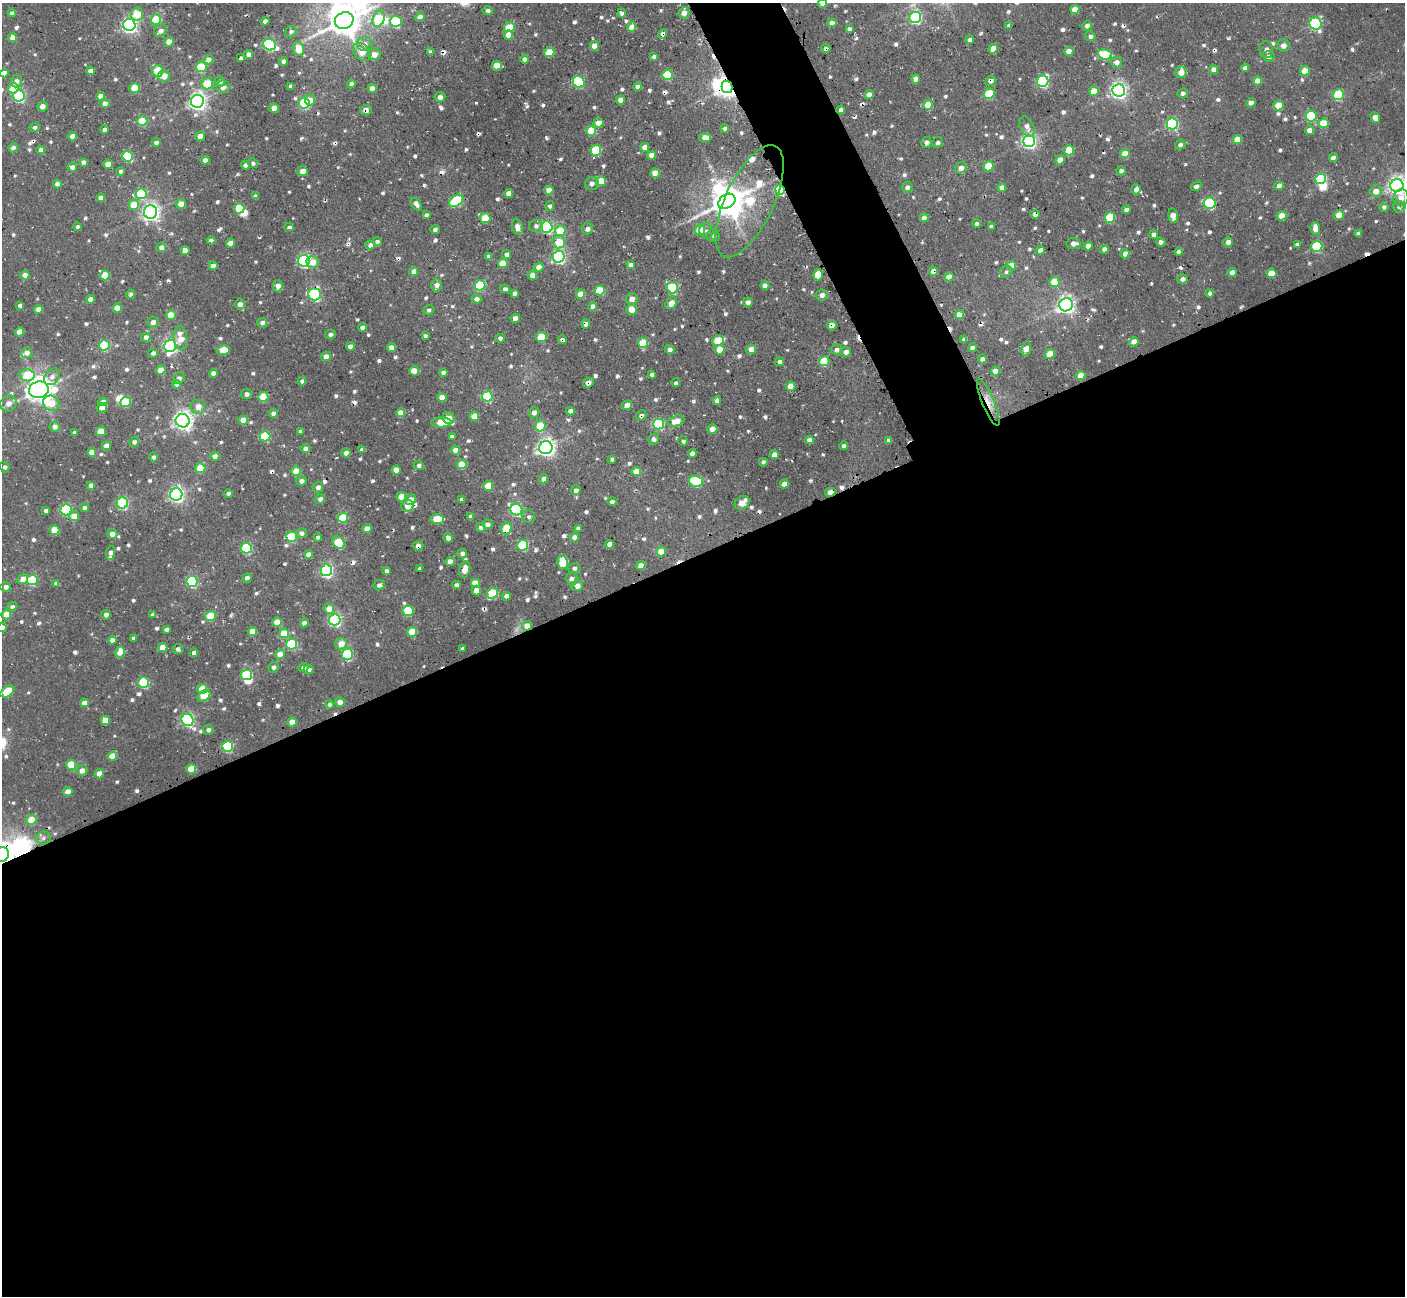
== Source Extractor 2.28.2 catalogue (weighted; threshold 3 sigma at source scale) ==
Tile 15 of 4 x 4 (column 3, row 4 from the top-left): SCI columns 2850-4252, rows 180-1473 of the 5704 x 5683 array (HDU 1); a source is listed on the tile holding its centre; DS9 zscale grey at full resolution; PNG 1407 x 1298 px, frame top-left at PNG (2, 3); each listed source drawn as its Kron ellipse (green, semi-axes under 4 px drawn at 4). Shown black and unused: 60% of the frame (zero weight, under 3 of 4 exposures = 5% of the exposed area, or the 3 px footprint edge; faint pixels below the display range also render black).
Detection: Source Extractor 2.28.2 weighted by HDU 2 'WHT'; one run over the whole footprint, this tile lists its part. Background 0.0432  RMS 0.0062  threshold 0.028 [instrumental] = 3 sigma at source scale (4.5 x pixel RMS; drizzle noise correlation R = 1.50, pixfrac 1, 0.05/0.05 arcsec/px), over >= 5 px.
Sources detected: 792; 1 too faint to see at this stretch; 10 inside a brighter object's white glare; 22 cosmic-ray / hot-pixel residue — neither listed nor drawn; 3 inside a brighter listed object's ellipse — not listed separately; of the other 756, all 500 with FLUX_AUTO >= 1.58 (the completeness limit of this list) listed and drawn (256 fainter detections not listed), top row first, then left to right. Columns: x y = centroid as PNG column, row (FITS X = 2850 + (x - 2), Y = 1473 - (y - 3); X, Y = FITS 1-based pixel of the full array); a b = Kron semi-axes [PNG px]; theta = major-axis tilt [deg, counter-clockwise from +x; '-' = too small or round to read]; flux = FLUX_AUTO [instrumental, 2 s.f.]
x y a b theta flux
823 3 4 4 - 4.7
1075 9 4 4 - 9.1
488 11 5 4 - 2.1
12 13 4 4 - 2.4
621 13 4 4 - 3.2
684 13 6 5 - 4.1
137 14 6 6 - 14
420 17 5 4 - 4.4
915 17 6 5 - 110
379 19 8 5 69 28
156 20 5 5 - 32
265 21 4 3 - 2.1
344 21 9 8 - 1300
396 21 6 5 - 60
832 23 4 4 - 3.8
1315 24 6 6 - 85
129 25 6 6 - 200
1009 25 4 4 - 2.7
1087 25 5 4 - 3.4
509 27 5 5 - 25
631 27 4 4 - 7
849 29 4 3 - 1.9
161 31 7 5 33 4.5
291 32 6 5 - 2.2
663 34 5 4 - 2.4
508 35 5 4 - 6.5
1090 36 5 5 - 2
13 38 4 4 - 7.2
970 39 4 4 - 1.9
169 42 4 4 - 11
365 44 8 7 - 4.1
269 45 6 5 - 95
1283 45 6 6 - 3.8
594 46 4 4 - 9
299 49 7 5 -71 13
826 49 4 4 - 1.9
993 49 5 4 - 10
1266 50 8 6 -79 2.7
1069 51 4 4 - 9.1
362 52 10 7 -44 7.9
431 52 4 4 - 1.8
549 52 5 5 - 22
249 54 4 4 - 4.1
374 54 6 6 - 4.9
1105 54 7 5 -10 32
654 56 4 3 - 2.2
1269 56 6 5 - 3
241 58 4 3 - 1.8
524 59 4 4 - 2.2
208 60 5 4 - 5.4
284 61 4 4 - 3.3
1117 62 5 5 - 4.1
497 65 5 5 - 11
201 67 5 5 - 31
1245 68 4 4 - 3.2
1214 69 4 4 - 4.5
90 71 4 4 - 5.1
158 71 6 5 - 36
1305 71 5 4 - 14
1181 72 6 5 - 7.7
4 73 4 4 - 4.7
667 75 5 5 - 34
164 76 6 5 - 7.3
916 79 4 4 - 6.2
16 81 6 5 - 3.1
220 81 5 4 - 2
991 81 5 5 - 2.7
1043 81 6 5 - 87
1258 81 4 4 - 6.4
579 82 6 5 - 63
207 84 6 5 - 25
351 84 4 4 - 2.6
291 86 4 4 - 2.7
223 87 7 6 - 3.8
637 87 4 4 - 3.5
727 87 6 5 - 460
13 88 5 5 - 19
135 88 5 5 - 23
372 88 4 4 - 7.1
1119 90 6 6 - 250
1094 91 5 4 - 13
1183 93 5 5 - 2.2
989 94 5 5 - 31
869 95 5 4 - 4
1338 95 5 5 - 53
19 96 6 5 - 86
100 96 4 4 - 3.8
440 97 5 5 - 3
310 100 5 5 - 6.3
620 100 4 4 - 4.5
197 101 6 6 - 300
105 103 4 4 - 5.6
304 103 5 5 - 63
1251 103 4 4 - 6.1
928 105 5 5 - 9.6
1278 105 5 5 - 15
42 106 5 5 - 3.2
274 108 4 4 - 9.7
366 110 5 5 - 3.4
841 110 4 4 - 3.6
1311 116 5 5 - 48
1375 118 5 4 - 5.2
142 121 5 5 - 24
598 123 5 5 - 7.1
1323 123 5 5 - 18
1172 124 6 5 - 87
1027 126 11 6 -64 4.1
35 127 5 4 - 2.1
725 128 4 4 - 3
104 129 4 4 - 1.7
1310 130 4 4 - 5.6
591 131 5 5 - 23
72 136 4 4 - 6
200 136 5 5 - 4.1
705 138 6 4 10 8.8
1237 140 5 4 - 9.1
1029 141 6 6 - 190
156 142 4 4 - 2.2
926 142 5 5 - 2.8
938 143 6 5 - 1.7
1180 144 5 5 - 2.3
645 147 4 4 - 6.2
13 148 4 4 - 2.8
41 150 4 4 - 3.9
596 150 5 5 - 40
1069 150 5 5 - 24
1125 154 5 4 - 9.1
651 155 4 4 - 5.5
127 156 5 5 - 42
1333 158 4 4 - 3.7
205 160 4 4 - 5.2
1060 160 5 4 - 7.7
83 162 4 4 - 2.2
253 163 5 5 - 1.6
108 164 5 4 - 12
245 165 4 4 - 2.4
988 166 5 5 - 17
72 167 5 4 - 2.9
961 168 6 5 - 4.1
120 171 4 4 - 1.9
303 171 5 5 - 5.3
1121 171 5 4 - 1.7
655 173 4 4 - 11
1320 179 5 5 - 67
601 181 5 5 - 19
57 184 4 4 - 4.1
592 184 7 6 - 2.5
1196 186 6 4 29 3.3
1279 186 4 4 - 3.1
1397 186 6 6 - 330
907 187 5 5 - 2
1002 188 4 4 - 6.2
1136 189 5 4 - 3.8
549 190 4 4 - 8
780 190 5 4 - 58
1376 191 6 5 - 6.3
509 193 4 4 - 7
141 194 5 5 - 41
255 196 4 4 - 2.3
101 198 4 4 - 4.5
1401 198 8 7 - 6.3
456 201 8 5 33 55
727 201 9 6 34 1200
750 201 61 24 65 63
1209 203 6 5 - 74
181 204 5 5 - 7.4
416 204 7 4 -55 2.7
134 205 5 5 - 15
550 206 5 4 - 1.8
1384 207 5 4 - 1.9
1399 207 6 6 - 2.1
239 208 5 5 - 32
1126 210 4 4 - 2.5
151 212 7 6 - 270
1035 214 5 3 - 2.8
426 215 4 4 - 2
1339 215 5 4 - 12
1173 216 7 4 -80 5.9
1282 216 5 4 - 13
485 218 5 5 - 22
924 218 4 4 - 4.3
1110 218 5 5 - 32
977 224 4 4 - 1.8
536 226 7 6 - 2.4
77 227 4 4 - 2.1
289 227 4 3 - 1.8
517 227 8 5 -78 4.7
547 227 6 6 - 91
991 227 4 4 - 2
1315 228 6 5 - 7
435 229 5 4 - 1.8
587 229 6 5 - 2.9
700 230 5 5 - 13
560 231 5 5 - 27
706 231 7 7 - 2.3
1358 233 4 3 - 1.8
1154 234 4 4 - 2.9
713 236 6 6 - 1.8
211 240 4 3 - 3
377 241 5 4 - 1.6
559 242 6 6 - 14
1161 242 4 4 - 2.1
1228 242 4 4 - 3.5
230 243 4 4 - 6.6
1073 243 7 6 - 3.9
1297 244 4 4 - 2
370 245 5 4 - 3.9
1088 246 4 4 - 6.9
1317 246 5 5 - 57
161 247 5 4 - 4.5
1104 249 5 4 - 2.2
1040 250 5 4 - 2.6
185 251 4 4 - 6.6
1178 252 4 4 - 2.4
506 254 4 4 - 2.9
1125 254 4 4 - 4.1
489 257 4 4 - 3.1
559 257 6 6 - 130
304 261 6 6 - 130
313 262 6 6 - 7.8
503 263 5 4 - 19
630 265 4 4 - 3
213 266 4 4 - 5.1
1011 266 5 4 - 11
539 267 4 4 - 7.7
414 271 4 4 - 5.5
933 271 5 4 - 4.2
1006 272 6 5 - 1.8
1232 272 5 4 - 4.1
1272 273 5 4 - 15
25 275 4 4 - 5.9
105 275 5 5 - 20
533 275 4 4 - 7.3
818 275 5 5 - 14
949 277 4 4 - 7.2
1182 279 5 4 - 3.1
1054 282 5 5 - 18
436 285 6 5 - 3.9
480 285 5 5 - 47
278 286 6 5 - 4.5
765 286 4 4 - 6.3
672 288 6 5 - 62
505 289 5 4 - 1.9
600 290 5 5 - 30
514 293 4 3 - 2.4
1210 293 4 4 - 2
130 294 5 4 - 1.6
314 294 6 6 - 95
580 294 4 4 - 9.4
822 295 6 5 - 3.3
90 299 4 4 - 4
476 299 5 4 - 3.1
632 299 6 5 - 4.5
748 302 5 5 - 3.3
671 303 6 5 - 5.3
240 304 5 5 - 3
1066 305 7 6 - 300
20 306 4 4 - 2.3
593 307 4 4 - 5.1
117 308 5 4 - 8.7
39 309 4 4 - 6.3
631 309 5 5 - 8.7
429 310 5 4 - 1.8
171 315 5 4 - 14
959 315 5 4 - 8.2
515 318 5 4 - 3.7
153 322 5 5 - 3.2
262 323 5 5 - 2.2
586 324 4 3 - 2.7
832 325 5 5 - 3.6
362 327 4 4 - 2.8
20 332 4 4 - 9.3
330 334 5 4 - 1.9
425 336 4 3 - 1.6
146 337 5 4 - 2.9
541 337 5 5 - 30
180 338 12 7 -82 10
500 338 4 4 - 1.7
562 340 4 4 - 2.2
964 340 4 4 - 2.2
718 341 6 5 - 30
1134 342 5 4 - 7.2
643 343 5 5 - 26
104 345 5 5 - 47
170 346 6 6 - 150
350 346 4 4 - 3.9
391 347 4 4 - 4.3
973 348 4 4 - 3.8
670 349 5 4 - 3.1
751 349 4 4 - 9.1
1026 349 6 5 - 7.5
223 350 6 4 -1 13
720 350 5 5 - 11
837 350 6 5 - 2.5
846 352 5 5 - 3.6
27 353 6 5 - 4
153 353 5 5 - 2.1
1050 354 5 4 - 14
326 356 5 5 - 4.4
982 359 4 4 - 2.7
824 361 5 5 - 28
779 362 5 4 - 2.5
161 370 4 4 - 9.6
414 371 5 4 - 12
995 371 4 4 - 7.5
213 373 4 4 - 4
443 373 4 4 - 3.5
652 374 4 3 - 2.3
27 375 8 6 -6 24
1081 375 4 4 - 9.2
52 377 9 6 53 3.2
179 378 6 5 - 2.1
302 381 4 4 - 2
588 383 6 4 30 2.8
676 383 4 3 - 1.8
177 384 4 4 - 3.3
791 386 5 4 - 11
39 390 10 8 12 640
247 394 5 5 - 2.2
487 396 5 5 - 52
263 397 5 5 - 26
442 397 4 4 - 9.5
717 400 4 4 - 2.8
103 402 4 4 - 4.7
125 402 5 5 - 27
988 402 25 6 -67 8.8
8 403 8 7 - 4.1
51 403 8 7 - 13
627 405 5 4 - 5.5
198 407 7 7 - 6.1
102 408 5 4 - 4.9
570 411 4 4 - 3.2
534 412 5 5 - 3.6
273 413 4 4 - 4.3
400 413 4 4 - 8
474 416 5 4 - 11
641 416 6 5 - 1.9
449 418 6 6 - 6.6
243 420 4 4 - 8.8
183 421 7 7 - 360
676 421 9 5 16 9.5
442 422 10 5 1 23
658 424 5 5 - 70
540 426 5 5 - 22
55 427 5 5 - 3.6
712 429 5 5 - 6
101 431 5 4 - 13
301 431 4 4 - 2.6
75 433 4 3 - 1.9
265 436 5 5 - 42
452 437 4 4 - 2.6
654 439 5 5 - 2.7
809 440 4 4 - 3.5
888 440 4 4 - 2.4
683 441 5 5 - 1.8
134 442 5 5 - 2.6
106 446 4 4 - 6.5
844 446 4 3 - 1.9
546 448 7 6 - 300
305 449 5 4 - 2.9
362 450 4 4 - 2.5
455 450 4 4 - 6.4
92 452 4 4 - 8.1
346 453 5 4 - 2.9
692 454 4 4 - 4.1
774 455 4 4 - 4.3
215 456 5 4 - 4
153 457 4 4 - 2.1
612 459 4 4 - 2
763 462 4 4 - 2.1
462 464 5 5 - 18
419 465 5 4 - 2
5 467 5 4 - 1.8
200 468 5 5 - 21
396 470 4 4 - 8.1
296 471 5 4 - 12
636 471 5 4 - 11
544 479 4 4 - 4.3
301 481 5 4 - 3.2
696 481 7 5 -20 55
784 484 4 4 - 6
91 485 4 4 - 3.6
488 486 5 4 - 22
318 487 5 5 - 2.3
576 490 5 5 - 2.4
830 492 5 4 - 6
228 494 4 3 - 1.8
176 495 6 6 - 200
401 497 5 4 - 9.8
320 499 5 4 - 2.1
461 499 4 3 - 2.1
411 500 5 5 - 6.5
612 502 5 4 - 2.4
122 503 5 5 - 88
742 503 8 6 38 8.1
408 506 6 6 - 7.1
84 508 4 4 - 1.7
66 510 5 5 - 81
516 510 6 5 - 90
46 511 4 4 - 2.3
74 516 5 5 - 8.4
471 516 4 4 - 2.7
529 517 6 6 - 2.1
343 518 5 5 - 30
437 519 7 5 2 20
488 524 5 4 - 2.7
481 527 4 4 - 2.6
506 528 6 5 - 22
578 528 4 4 - 1.6
367 529 4 4 - 6.7
55 530 5 5 - 19
302 533 5 5 - 2.8
112 534 5 5 - 4.4
292 537 5 5 - 39
318 537 4 4 - 1.9
574 537 4 4 - 3.6
448 538 5 4 - 2.9
339 543 7 5 -47 27
610 544 4 4 - 5.9
523 545 5 5 - 48
418 546 5 4 - 3.1
246 548 5 5 - 68
661 551 5 5 - 12
111 553 7 4 86 4.5
308 554 4 4 - 3.5
462 554 5 4 - 2
450 562 5 4 - 5.4
563 562 7 5 -75 21
641 565 4 4 - 7.3
575 568 6 5 - 1.8
420 569 4 3 - 2
465 569 8 5 79 7.1
326 570 6 6 - 140
387 571 4 4 - 2.2
247 578 4 4 - 2.5
23 579 5 4 - 6.8
572 579 7 5 89 2.3
32 580 5 5 - 40
192 581 5 5 - 76
56 583 4 4 - 2.2
475 583 5 5 - 14
379 585 6 5 - 2.4
456 585 4 4 - 2.3
577 586 6 5 - 3.8
6 587 5 5 - 2.4
476 590 5 5 - 8.2
492 593 6 5 - 46
506 596 4 4 - 4.3
12 606 5 4 - 1.8
329 609 5 5 - 7.3
408 611 5 5 - 38
6 615 5 4 - 12
106 615 5 4 - 2.6
152 615 4 4 - 1.8
210 616 5 5 - 24
335 620 6 6 - 130
277 622 5 4 - 14
304 623 4 4 - 2.5
527 626 5 4 - 8.9
2 627 5 4 - 2.8
166 629 4 3 - 1.9
252 631 5 4 - 10
412 632 5 5 - 21
284 633 5 5 - 17
134 638 4 4 - 2.5
112 640 4 4 - 3.8
292 644 5 5 - 52
341 644 6 5 - 8.1
163 647 5 4 - 11
178 649 5 5 - 2.1
462 649 4 3 - 1.9
120 652 5 4 - 9.8
194 653 4 4 - 3.5
280 654 5 4 - 8.5
347 654 5 5 - 56
274 667 5 5 - 1.9
303 668 5 4 - 3.2
309 670 5 4 - 1.8
247 675 5 5 - 56
144 683 5 5 - 58
202 689 5 4 - 16
7 692 8 5 37 27
204 696 7 5 35 17
340 702 5 4 - 4.8
84 703 4 4 - 4.7
329 704 4 4 - 1.8
105 720 5 4 - 8.1
188 720 6 6 - 130
292 722 4 4 - 9
208 730 5 5 - 2.2
228 746 5 5 - 71
112 756 5 4 - 12
71 765 5 5 - 24
191 769 5 4 - 16
82 770 5 5 - 4.5
99 774 4 4 - 9.5
68 792 4 4 - 8.5
31 820 5 5 - 16
43 838 7 6 - 2.1
2 855 8 7 - 560
Overlapping masked pixels (flux is a lower limit): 23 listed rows (the first 20) at x y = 663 34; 826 49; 1266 50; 991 81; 727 87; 366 110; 841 110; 780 190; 1035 214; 933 271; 314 294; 832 325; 562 340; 718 341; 588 383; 988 402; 641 416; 830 492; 506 528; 418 546
Isophote crosses this tile's border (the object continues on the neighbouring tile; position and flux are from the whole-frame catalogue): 4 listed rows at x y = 823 3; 1397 186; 2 627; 2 855